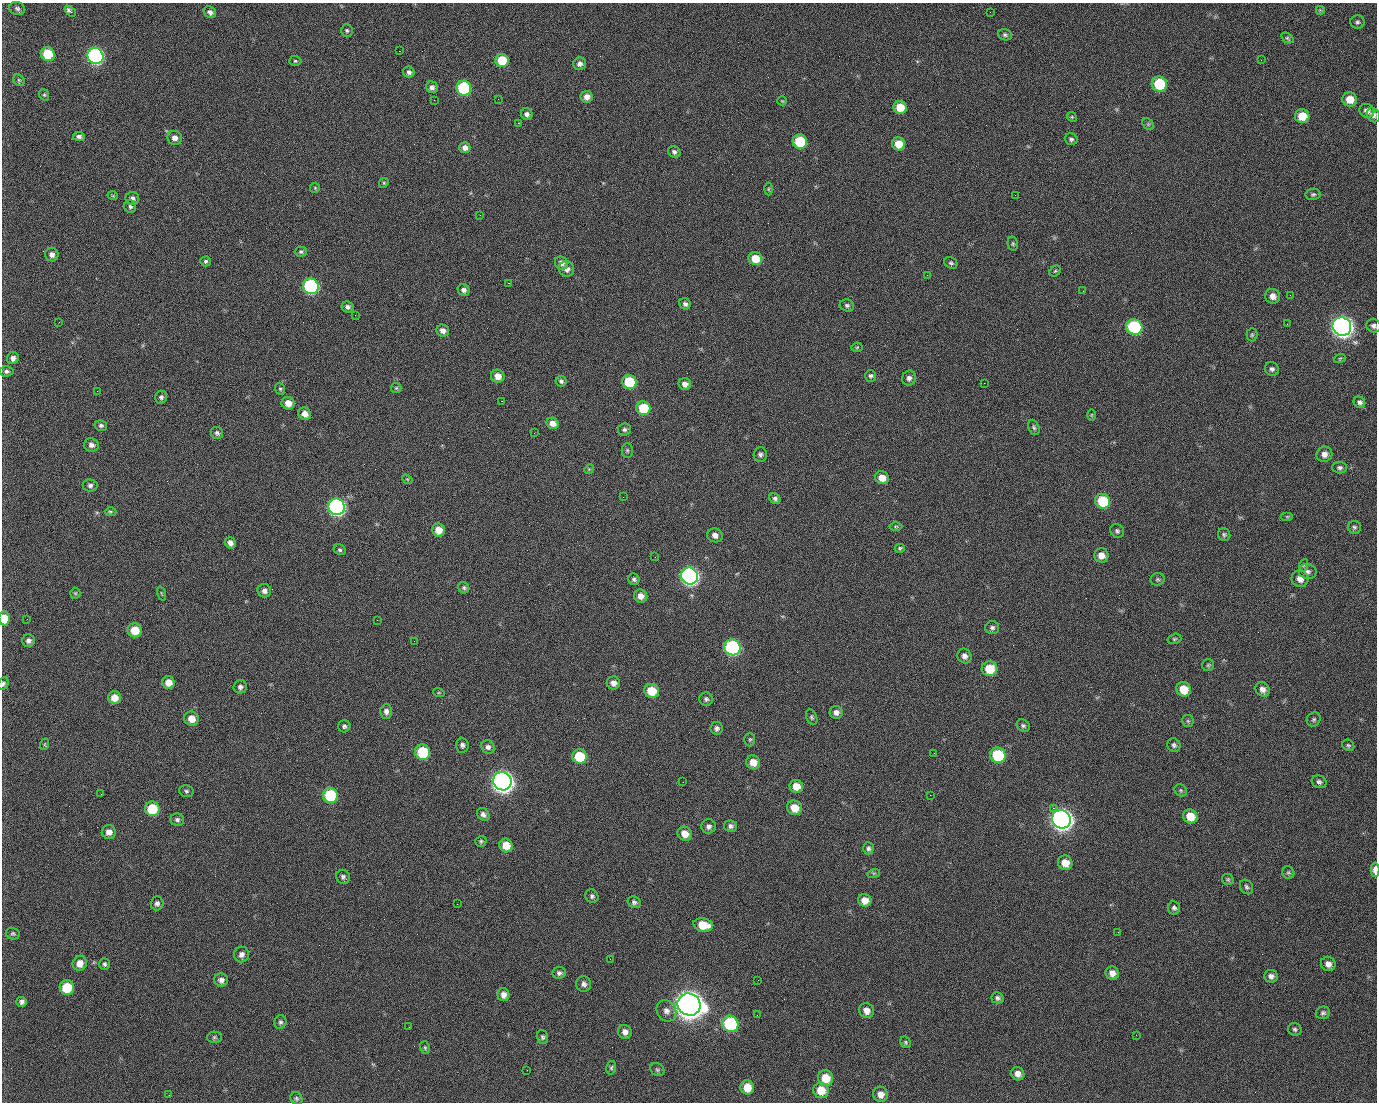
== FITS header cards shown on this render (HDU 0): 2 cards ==
NAXIS1  =                 1375 / length of data axis 1
NAXIS2  =                 1100 / length of data axis 2

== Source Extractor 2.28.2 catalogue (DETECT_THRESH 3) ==
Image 1375 x 1100 px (HDU 0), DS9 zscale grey, 1 PNG px = 1 image px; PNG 1379 x 1104 px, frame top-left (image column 1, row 1100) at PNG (2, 3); each listed source drawn as its Kron ellipse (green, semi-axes under 4 px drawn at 4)
Background 1450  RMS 29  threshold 85.8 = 3 sigma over >= 5 px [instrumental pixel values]
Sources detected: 264; all 264 listed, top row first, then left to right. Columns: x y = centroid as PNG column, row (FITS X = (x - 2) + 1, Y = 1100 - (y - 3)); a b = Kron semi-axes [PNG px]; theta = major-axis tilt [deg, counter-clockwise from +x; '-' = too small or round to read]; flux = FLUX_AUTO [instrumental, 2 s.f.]
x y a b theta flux
17 9 8 6 -19 5.1e+03
1320 10 5 5 - 2.4e+03
70 11 6 3 -42 6.8e+03
210 12 7 5 -37 7.4e+03
990 12 3 2 - 1.8e+03
1357 22 7 7 - 4.5e+03
347 30 6 6 - 3.7e+03
1005 35 7 5 -19 4.2e+03
1287 38 7 4 -35 3.0e+03
399 51 2 2 - 2.2e+04
48 54 7 6 - 7.4e+04
95 56 8 7 - 5.1e+05
502 60 7 6 - 5.8e+04
1261 60 2 2 - 7.7e+02
295 61 6 5 - 2.8e+03
580 64 6 6 - 8.3e+03
409 72 6 5 - 5.6e+03
19 80 6 5 - 3.4e+03
1159 84 8 7 - 1.1e+05
432 87 6 6 - 7.0e+03
464 88 7 7 - 1.8e+05
44 95 6 4 -69 2.8e+03
587 97 6 6 - 1.2e+04
498 99 2 2 - 1.2e+03
1350 99 7 7 - 2.5e+04
434 100 2 2 - 4.0e+03
782 101 4 4 - 2.1e+03
900 107 6 6 - 3.5e+04
1367 111 8 6 -33 1.0e+04
527 114 6 6 - 6.5e+03
1373 115 8 6 -56 7.2e+03
1302 116 7 7 - 3.5e+04
1072 117 5 4 - 2.4e+03
518 123 2 2 - 2.4e+04
1148 124 6 5 - 2.9e+03
79 136 6 4 -6 5.5e+03
175 138 7 7 - 1.0e+04
1071 139 6 6 - 4.4e+03
800 142 7 7 - 9.2e+04
899 144 7 6 - 3.1e+04
465 148 5 5 - 9.4e+03
674 152 6 5 - 4.9e+03
384 183 5 4 - 2.4e+03
315 188 5 5 - 2.3e+03
768 189 6 4 89 2.6e+03
1313 194 7 5 11 3.7e+03
1015 195 2 2 - 6.8e+03
113 196 5 3 - 1.8e+03
132 198 7 6 - 6.3e+03
130 207 6 6 - 4.3e+03
480 215 2 2 - 9.0e+02
1013 244 7 5 -76 3.4e+03
301 252 6 5 - 3.5e+03
52 255 7 6 - 8.9e+03
755 259 7 6 - 3.1e+04
206 261 5 5 - 3.6e+03
561 263 7 6 - 8.8e+03
951 263 7 5 -33 3.7e+03
567 269 8 7 - 9.9e+03
1055 271 6 5 - 2.7e+03
927 275 2 2 - 9.4e+02
508 283 2 2 - 5.7e+04
311 286 8 7 - 3.1e+05
464 290 6 5 - 7.1e+03
1083 291 2 2 - 3.3e+03
1290 295 3 2 - 2.1e+03
1273 296 8 7 - 1.2e+04
685 304 6 5 - 5.6e+03
847 305 7 6 - 4.7e+03
348 307 6 5 - 5.6e+03
355 315 2 2 - 9.3e+02
59 322 3 2 - 1.4e+03
1287 324 2 2 - 1.2e+03
1342 326 9 9 - 1.4e+06
1374 326 7 6 - 6.2e+03
1134 327 8 7 - 1.8e+05
443 331 6 6 - 1.0e+04
1252 335 6 5 - 3.3e+03
857 347 5 5 - 2.5e+03
13 358 6 6 - 8.0e+03
1340 358 6 3 19 2.4e+03
1272 369 7 6 - 5.3e+03
6 371 7 5 5 5.0e+03
498 376 7 6 - 1.6e+04
870 376 6 5 - 4.1e+03
909 378 7 7 - 7.3e+03
561 381 5 5 - 4.9e+03
629 382 7 7 - 9.3e+04
984 383 2 2 - 2.0e+04
685 384 6 6 - 9.8e+03
396 388 5 5 - 2.6e+03
280 389 6 5 - 3.2e+03
97 391 2 2 - 1.3e+03
161 397 6 6 - 5.2e+03
501 401 3 2 - 5.9e+04
1359 402 6 5 - 5.2e+03
288 403 6 6 - 1.9e+04
643 408 7 7 - 6.8e+04
305 414 7 6 - 1.5e+04
1091 415 5 3 - 2.0e+03
552 423 6 5 - 1.4e+04
101 425 6 5 - 4.7e+03
1034 427 8 5 -65 4.0e+03
624 430 6 6 - 4.8e+03
217 433 6 6 - 5.1e+03
534 433 2 2 - 8.6e+02
91 445 7 6 - 8.5e+03
627 450 7 5 90 3.6e+03
760 454 7 6 - 5.7e+03
1324 454 8 7 - 1.1e+04
1340 468 7 6 - 5.2e+03
589 469 5 4 - 2.3e+03
882 478 7 6 - 2.1e+04
407 479 6 4 -42 2.2e+03
90 485 7 6 - 5.7e+03
623 497 2 2 - 2.9e+03
775 499 6 5 - 4.7e+03
1103 501 8 7 - 8.8e+04
337 507 8 8 - 5.6e+05
110 512 6 4 -3 2.8e+03
1287 517 6 4 0 2.4e+03
896 526 6 4 1 2.7e+03
1354 527 7 6 - 4.3e+03
438 530 6 6 - 2.1e+04
1117 531 7 6 - 4.8e+03
715 535 8 7 - 9.8e+03
1224 535 6 6 - 3.8e+03
230 543 6 5 - 9.7e+03
900 548 5 4 - 3.0e+03
340 550 6 5 - 3.5e+03
1101 555 7 7 - 1.4e+04
655 557 2 2 - 9.3e+02
1304 565 6 4 71 2.5e+03
1308 572 9 7 -13 7.5e+03
690 576 9 8 - 6.7e+05
634 579 6 5 - 4.4e+03
1157 579 7 6 - 3.7e+03
1300 579 9 8 - 1.3e+04
464 588 6 5 - 3.7e+03
264 591 7 6 - 8.1e+03
75 593 5 5 - 2.7e+03
161 593 7 3 -71 2.2e+03
641 596 7 6 - 1.3e+04
4 618 7 5 -85 3.7e+04
27 619 2 2 - 1.7e+03
377 620 2 2 - 1.1e+04
992 628 7 6 - 5.2e+03
135 630 7 7 - 4.0e+04
1174 639 7 5 15 3.2e+03
28 641 6 6 - 7.0e+03
414 641 2 2 - 8.2e+02
732 647 8 8 - 3.2e+05
964 656 7 6 - 8.4e+03
1208 665 6 6 - 3.1e+03
989 669 8 7 - 4.5e+04
168 682 6 6 - 1.9e+04
613 683 7 6 - 1.1e+04
3 684 6 5 - 3.9e+03
240 687 7 6 - 6.7e+03
1183 689 7 7 - 3.8e+04
1263 689 8 6 -54 1.0e+04
652 691 7 7 - 4.4e+04
439 693 6 3 -18 2.1e+03
114 698 6 6 - 1.9e+04
706 699 7 7 - 5.3e+03
386 711 7 6 - 7.3e+03
836 712 6 6 - 8.0e+03
812 717 8 5 -69 3.7e+03
191 719 7 7 - 2.1e+04
1314 719 7 6 - 4.0e+03
1188 721 6 5 - 2.8e+03
344 726 6 6 - 4.4e+03
1023 726 7 6 - 4.4e+03
717 728 6 6 - 6.0e+03
750 739 7 5 90 2.9e+03
45 744 6 3 71 1.9e+03
462 745 7 6 - 6.3e+03
1174 745 7 6 - 4.8e+03
1348 745 6 5 - 3.4e+03
488 747 7 6 - 6.8e+03
422 752 7 7 - 9.8e+04
934 753 3 2 - 1.9e+03
998 755 8 7 - 1.2e+05
579 756 7 7 - 7.0e+04
753 762 7 7 - 2.1e+04
502 781 9 9 - 1.5e+06
683 782 2 2 - 1.1e+03
1319 782 7 6 - 5.4e+03
796 786 7 6 - 2.3e+04
1181 790 7 5 -46 3.1e+03
186 791 7 6 - 4.2e+03
101 794 2 2 - 2.6e+03
330 795 7 7 - 1.4e+05
930 795 2 2 - 7.9e+03
794 808 7 7 - 2.8e+04
1053 808 2 2 - 1.7e+04
152 809 7 7 - 7.1e+04
483 814 7 5 -44 7.5e+03
1190 816 7 7 - 3.0e+04
1061 819 9 9 - 1.5e+06
177 820 7 6 - 5.3e+03
709 826 7 7 - 7.3e+03
730 826 6 5 - 5.9e+03
109 832 7 7 - 1.2e+04
685 834 7 7 - 2.0e+04
481 841 6 5 - 3.1e+03
506 845 7 6 - 2.6e+04
868 848 6 5 - 5.0e+03
1065 863 7 7 - 2.3e+04
1375 870 7 3 89 1.7e+04
874 873 6 4 18 2.6e+03
1288 873 6 6 - 3.4e+03
343 877 7 7 - 5.5e+03
1228 879 6 5 - 3.3e+03
1247 887 8 6 -56 4.5e+03
592 896 7 6 - 4.6e+03
865 900 7 6 - 1.8e+04
634 902 7 5 -30 4.8e+03
157 903 7 6 - 5.9e+03
457 904 2 2 - 1.5e+03
1174 908 6 6 - 5.1e+03
703 925 10 6 -12 4.1e+04
1118 932 3 2 - 2.4e+03
13 934 7 5 -22 3.7e+03
241 954 8 7 - 8.5e+03
610 959 2 2 - 2.5e+03
80 963 7 7 - 1.7e+04
105 964 6 5 - 4.1e+03
1328 964 7 7 - 1.1e+04
559 973 7 6 - 5.6e+03
1112 973 7 6 - 1.3e+04
1271 976 7 6 - 7.8e+03
221 980 7 6 - 8.5e+03
758 980 3 2 - 2.0e+03
584 984 8 7 - 7.0e+03
67 987 7 7 - 5.8e+04
503 995 6 6 - 1.1e+04
997 998 6 5 - 4.8e+03
22 1002 5 5 - 5.5e+03
689 1004 12 11 - 3.1e+06
666 1011 11 9 -58 1.2e+04
866 1011 8 7 - 1.3e+04
1323 1013 7 6 - 4.7e+03
757 1015 2 2 - 1.1e+03
280 1022 7 6 - 4.4e+03
730 1024 8 7 - 1.9e+05
409 1027 2 2 - 8.4e+02
1295 1029 7 6 - 4.1e+03
625 1032 7 6 - 1.0e+04
1136 1035 2 2 - 8.3e+02
214 1037 7 5 1 3.7e+03
542 1037 7 5 -73 4.1e+03
906 1042 6 5 - 3.1e+03
425 1048 6 5 - 3.0e+03
611 1068 7 5 75 3.3e+03
527 1070 2 2 - 8.9e+02
657 1070 7 6 - 3.9e+03
1018 1074 7 6 - 1.1e+04
826 1078 8 7 - 3.5e+04
747 1087 7 6 - 2.9e+04
821 1090 8 7 - 3.5e+04
881 1094 8 7 - 1.4e+04
169 1095 2 2 - 5.5e+03
296 1098 6 5 - 3.9e+03
At the frame edge (FLAGS 8, measured only in part): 4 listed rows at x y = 1374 326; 4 618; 3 684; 1375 870